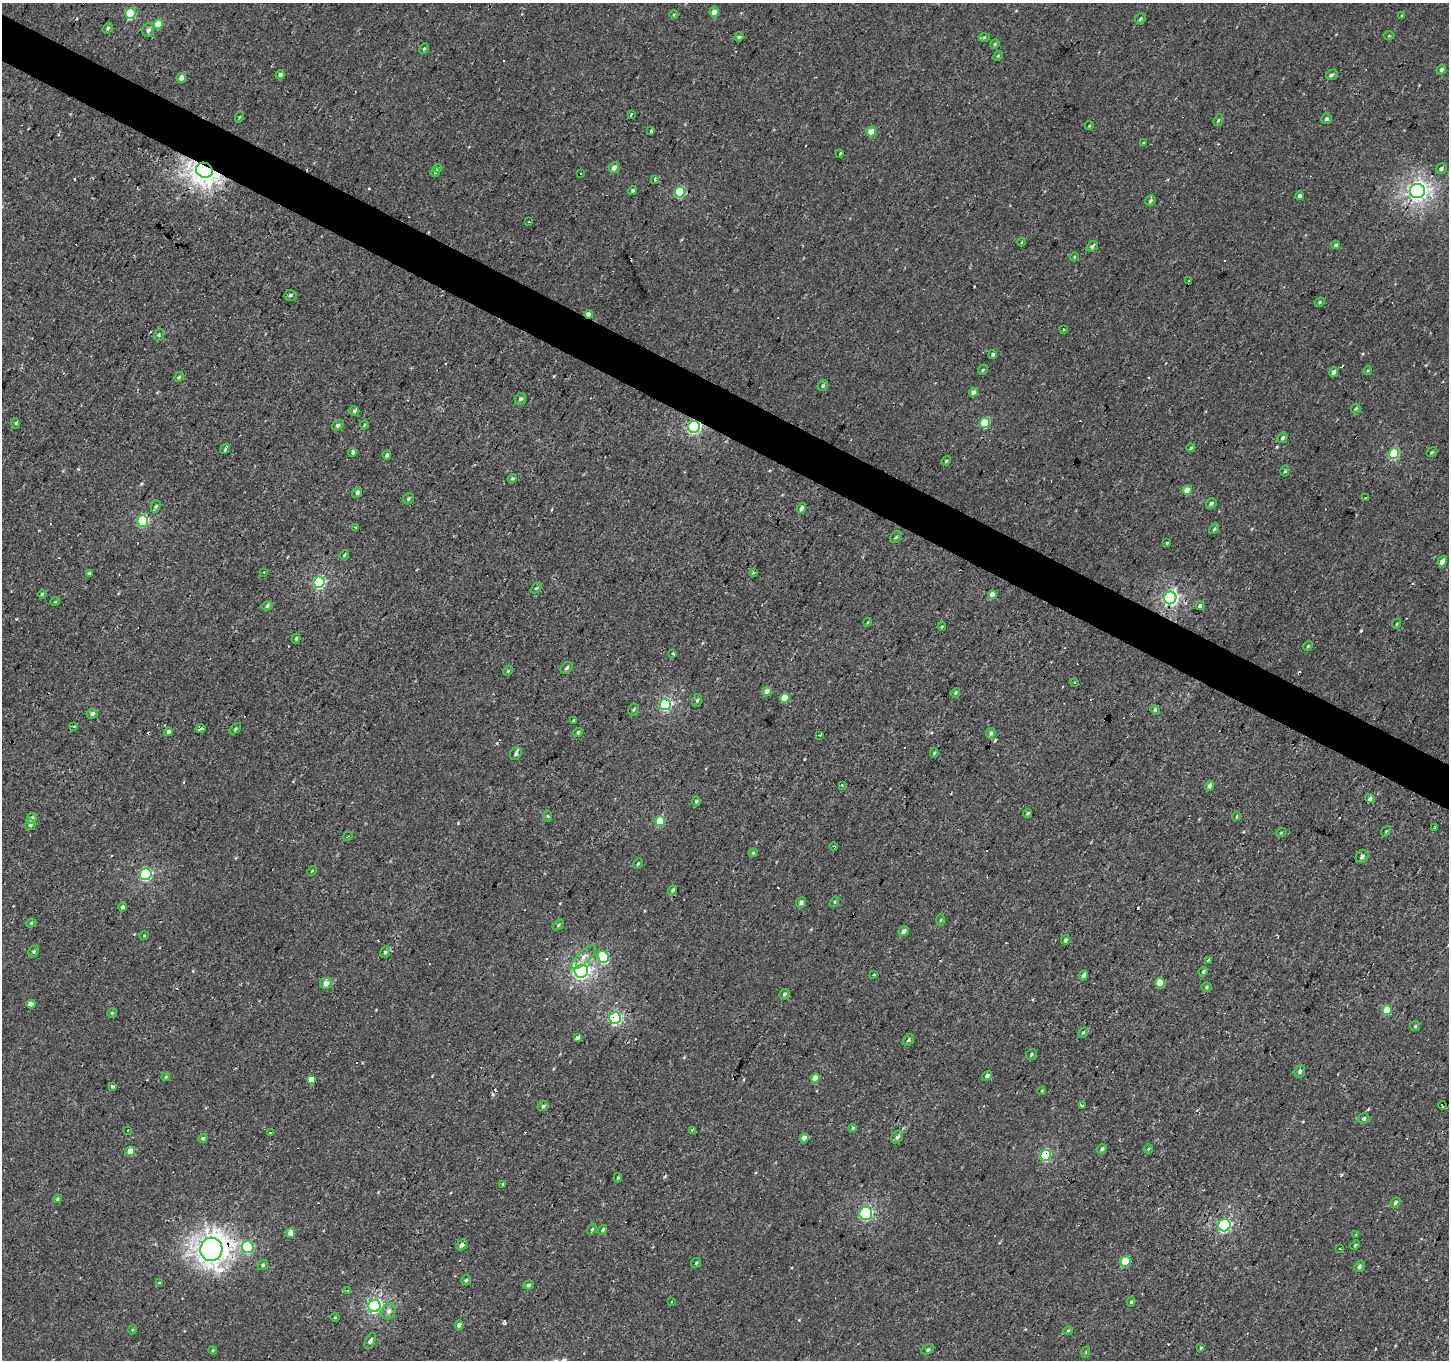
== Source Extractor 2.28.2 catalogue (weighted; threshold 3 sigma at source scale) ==
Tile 11 of 4 x 4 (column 3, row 3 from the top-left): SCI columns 2898-4344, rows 1617-2974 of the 5792 x 5881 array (HDU 1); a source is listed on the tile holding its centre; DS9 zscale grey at full resolution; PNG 1451 x 1362 px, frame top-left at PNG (2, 3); each listed source drawn as its Kron ellipse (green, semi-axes under 4 px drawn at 4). Shown black and unused: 3% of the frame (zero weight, under 2 of 3 exposures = <1% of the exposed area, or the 3 px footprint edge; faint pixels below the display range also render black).
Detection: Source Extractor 2.28.2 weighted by HDU 2 'WHT'; one run over the whole footprint, this tile lists its part. Background -5.20e-04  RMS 0.004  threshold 0.0181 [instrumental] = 3 sigma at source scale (4.5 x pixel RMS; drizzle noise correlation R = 1.50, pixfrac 1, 0.0396/0.0396 arcsec/px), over >= 5 px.
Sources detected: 269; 32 cosmic-ray / hot-pixel residue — neither listed nor drawn; the other 237 listed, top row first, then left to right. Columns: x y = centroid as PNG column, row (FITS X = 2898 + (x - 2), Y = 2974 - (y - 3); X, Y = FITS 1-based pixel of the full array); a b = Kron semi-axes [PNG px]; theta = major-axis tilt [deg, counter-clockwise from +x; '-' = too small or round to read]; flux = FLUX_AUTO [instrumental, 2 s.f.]
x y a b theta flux
714 12 5 4 - 2.9
130 14 5 5 - 20
674 15 4 3 - 0.37
1402 16 4 3 - 0.48
1140 19 6 5 - 0.79
158 24 5 4 - 11
108 28 6 4 53 0.82
148 30 7 6 - 1.6
1389 36 5 3 - 0.37
739 37 5 4 - 0.88
984 37 5 3 - 0.54
995 44 5 4 - 0.56
424 49 5 4 - 0.55
998 56 5 4 - 0.5
1441 70 5 4 - 1.1
280 75 4 4 - 1.4
1332 75 6 4 33 0.93
181 78 5 4 - 2.5
631 114 4 3 - 0.87
239 117 5 3 - 0.37
1326 119 5 5 - 0.82
1218 120 6 4 68 0.6
1089 126 4 3 - 0.28
650 131 3 3 - 2.7
871 131 5 4 - 5.2
1143 143 4 3 - 0.37
840 154 3 3 - 1
438 168 4 4 - 0.57
614 168 5 5 - 2.4
1441 168 6 5 - 1
204 170 9 7 -26 370
435 172 5 3 - 0.39
580 174 3 2 - 0.78
654 179 3 3 - 1.5
633 191 5 4 - 0.79
1417 191 7 7 - 180
680 192 5 5 - 21
1300 196 4 4 - 1.2
1150 201 6 5 - 0.72
529 222 4 2 - 0.35
1021 242 4 3 - 0.35
1336 245 4 4 - 0.94
1092 246 6 4 41 1
1074 257 4 3 - 0.32
1189 281 3 2 - 0.43
290 295 6 5 - 0.79
1320 302 5 4 - 0.47
589 314 4 4 - 2.6
1064 329 3 2 - 0.76
159 335 6 5 - 0.71
993 354 4 4 - 0.85
983 370 5 4 - 0.52
1368 371 4 4 - 0.51
1334 372 5 4 - 1.6
179 377 5 4 - 0.53
823 385 5 5 - 0.71
973 392 4 4 - 2.5
520 399 6 5 - 0.95
1356 409 5 4 - 0.54
354 411 5 4 - 0.75
15 423 5 3 - 0.54
985 423 5 5 - 13
338 425 6 5 - 1.2
364 425 4 4 - 0.39
694 427 6 6 - 68
1283 438 5 4 - 0.9
1191 448 4 3 - 0.63
225 449 6 3 51 2.4
352 452 4 4 - 1.1
1432 452 6 4 30 0.63
1394 454 5 5 - 22
387 455 4 4 - 1.3
946 461 5 4 - 0.5
1285 471 5 3 - 0.5
512 479 5 4 - 0.61
1187 490 4 4 - 5.6
357 493 5 4 - 1.3
1365 498 3 2 - 0.96
408 499 6 5 - 0.73
1211 503 6 5 - 0.88
156 507 6 4 70 0.62
801 508 5 4 - 1.6
143 521 6 5 - 40
356 528 3 3 - 1.1
1214 529 6 3 53 0.69
896 537 6 5 - 0.77
1167 543 4 3 - 0.41
344 555 5 3 - 0.58
1442 561 6 4 56 2.4
263 572 3 2 - 0.5
753 572 4 4 - 0.39
89 574 4 4 - 0.74
319 582 5 5 - 53
536 588 6 4 43 0.49
42 594 4 4 - 0.52
992 595 4 4 - 4.5
1170 598 6 6 - 100
55 602 5 3 - 0.33
267 606 5 4 - 0.88
1200 606 4 3 - 4.9
868 622 4 3 - 0.47
1396 624 5 3 - 0.39
942 627 4 3 - 0.42
296 638 5 4 - 0.6
1308 646 5 4 - 0.51
672 653 4 3 - 1.2
567 668 7 5 44 0.88
508 671 5 4 - 0.51
1074 682 3 3 - 0.46
767 691 5 4 - 2.3
955 693 5 4 - 0.63
785 698 5 4 - 6.5
697 700 6 5 - 0.82
665 704 6 5 - 53
633 710 6 5 - 0.66
1155 710 5 4 - 1
92 714 5 5 - 1.5
573 720 3 2 - 0.35
74 727 3 3 - 0.57
201 728 5 3 - 1.1
235 729 7 3 46 0.53
168 732 4 4 - 1.2
578 732 5 4 - 0.72
991 733 5 4 - 0.93
820 735 3 2 - 0.44
934 753 4 3 - 0.65
516 754 7 5 59 1
842 785 3 2 - 0.4
1210 786 5 4 - 2
1370 798 4 4 - 2.2
696 801 5 4 - 0.58
1028 813 5 4 - 0.65
548 816 5 3 - 0.44
1236 817 4 3 - 0.48
32 819 5 4 - 1.3
660 821 5 5 - 15
30 825 5 5 - 1.1
1435 828 3 3 - 3.2
1386 831 6 3 53 0.41
1281 833 5 3 - 0.4
348 836 5 2 - 0.5
834 847 4 2 - 0.53
753 853 4 4 - 0.43
1362 856 7 5 48 1.2
638 864 6 4 62 0.49
312 871 5 3 - 0.38
146 874 6 5 - 53
673 890 5 3 - 0.81
835 902 5 4 - 0.54
801 903 5 4 - 1.3
123 907 4 4 - 1.2
941 920 5 4 - 0.45
31 923 5 4 - 0.55
558 925 6 4 38 0.61
903 931 5 5 - 2.1
144 936 5 3 - 0.33
1065 940 4 4 - 0.92
34 951 6 5 - 0.97
385 952 6 4 76 0.72
584 957 16 6 43 2.7
603 957 6 5 - 18
1208 960 3 3 - 0.59
581 971 7 6 - 120
1203 972 5 4 - 0.63
874 975 4 3 - 0.58
1084 975 5 4 - 1.4
326 983 6 5 - 3.3
1160 983 5 5 - 9.9
1207 987 5 4 - 0.59
784 994 5 5 - 0.91
31 1004 4 4 - 3.6
1387 1010 5 4 - 8.3
112 1013 5 4 - 0.5
615 1018 6 6 - 61
1415 1026 5 5 - 0.6
1083 1032 6 4 60 0.67
577 1038 4 3 - 3.9
908 1040 6 4 44 0.84
1031 1055 6 5 - 0.78
1300 1071 6 5 - 1
987 1076 5 4 - 1.3
166 1077 4 3 - 0.57
815 1078 4 4 - 5.5
311 1080 3 3 - 120
113 1086 4 3 - 0.9
1042 1091 4 3 - 0.35
1082 1105 3 3 - 2.4
1442 1105 4 2 - 0.79
543 1106 5 4 - 0.91
1364 1118 6 5 - 0.87
853 1128 4 4 - 0.62
128 1130 3 2 - 0.93
692 1130 4 3 - 0.53
270 1133 3 3 - 8.2
897 1137 7 5 49 1.1
203 1138 5 4 - 0.74
804 1138 4 4 - 2.9
1102 1149 5 4 - 0.79
1148 1149 4 3 - 0.33
130 1151 5 4 - 5.8
1045 1155 5 5 - 32
618 1178 5 4 - 0.46
503 1184 4 3 - 1.2
57 1199 4 3 - 0.68
1395 1203 5 4 - 0.81
866 1213 6 6 - 44
1224 1225 6 6 - 52
592 1229 6 3 54 0.47
603 1230 5 4 - 0.91
291 1233 5 4 - 3.1
1355 1234 3 2 - 0.34
462 1245 6 5 - 1.6
1355 1245 5 3 - 0.52
248 1247 6 5 - 29
1340 1248 3 3 - 1.9
211 1249 12 11 - 360
1125 1262 5 5 - 12
696 1263 5 4 - 0.49
263 1265 5 5 - 0.84
1359 1266 6 5 - 0.96
466 1280 5 5 - 0.6
159 1283 3 3 - 0.77
528 1285 5 4 - 0.72
348 1290 3 3 - 0.59
672 1301 3 3 - 3.3
1131 1302 5 4 - 0.7
375 1306 6 6 - 75
388 1311 8 6 66 1.9
335 1317 5 3 - 0.35
459 1325 4 4 - 1.9
132 1330 4 3 - 0.38
1068 1330 5 4 - 0.43
370 1341 9 4 64 1.4
1201 1348 4 3 - 0.38
928 1349 7 4 27 0.89
213 1350 4 4 - 0.41
1086 1352 6 3 72 0.39
Overlapping masked pixels (flux is a lower limit): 10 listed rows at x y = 204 170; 589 314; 694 427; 665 704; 991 733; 834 847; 615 1018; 1045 1155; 462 1245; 211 1249